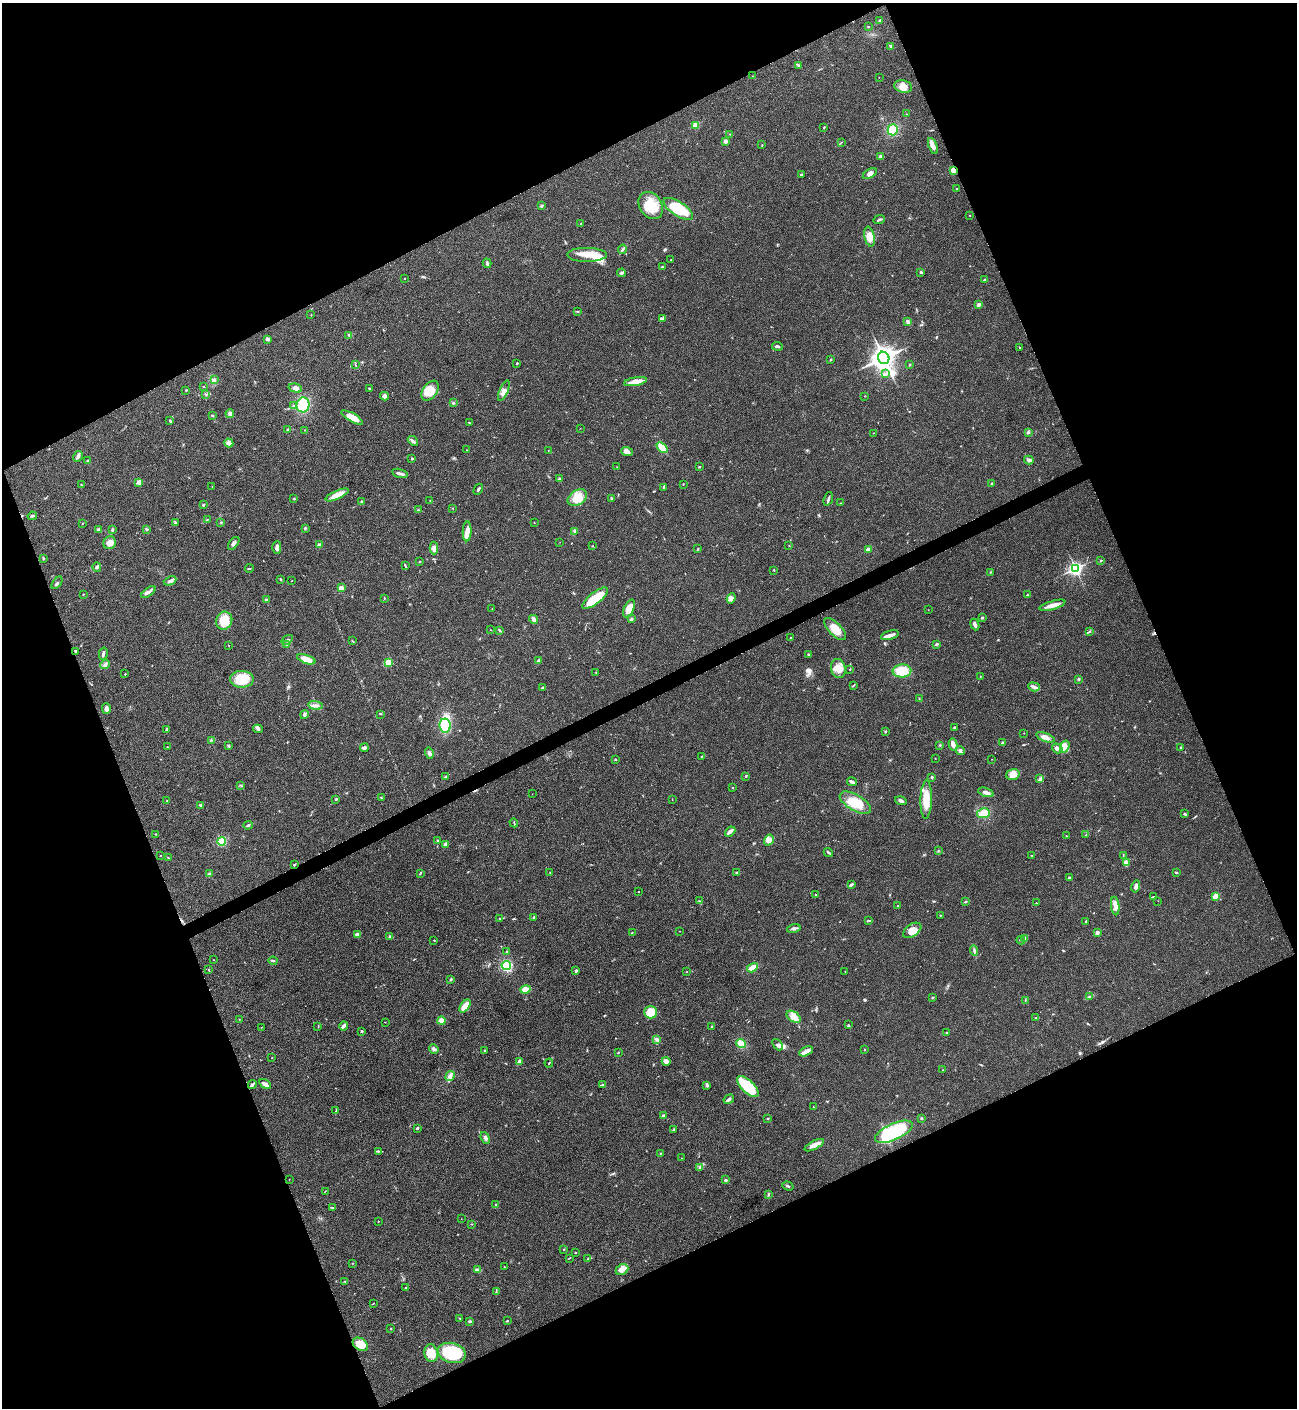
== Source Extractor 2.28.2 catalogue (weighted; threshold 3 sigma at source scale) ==
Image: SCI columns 288-5464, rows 3-5625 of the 5619 x 5631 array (HDU 1 of 3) = the unmasked area's bounding box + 8 px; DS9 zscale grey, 4 x 4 block average (1 PNG px = mean of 4 x 4 image px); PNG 1299 x 1410 px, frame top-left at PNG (2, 3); each listed source drawn as its Kron ellipse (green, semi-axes under 4 px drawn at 4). Shown black and unused: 44% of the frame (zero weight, under 3 of 4 exposures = <1% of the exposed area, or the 3 px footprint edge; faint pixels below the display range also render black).
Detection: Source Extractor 2.28.2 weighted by HDU 2 'WHT'. Background 0.0201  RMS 0.0039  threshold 0.0176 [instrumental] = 3 sigma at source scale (4.5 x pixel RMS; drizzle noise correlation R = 1.50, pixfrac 1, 0.05/0.05 arcsec/px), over >= 5 px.
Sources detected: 408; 1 too faint to see at this stretch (4 x 4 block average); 3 inside a brighter object's white glare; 3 cosmic-ray / hot-pixel residue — neither listed nor drawn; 6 coinciding with a brighter row at this scale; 15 inside a brighter listed object's ellipse — not listed separately; the other 380 listed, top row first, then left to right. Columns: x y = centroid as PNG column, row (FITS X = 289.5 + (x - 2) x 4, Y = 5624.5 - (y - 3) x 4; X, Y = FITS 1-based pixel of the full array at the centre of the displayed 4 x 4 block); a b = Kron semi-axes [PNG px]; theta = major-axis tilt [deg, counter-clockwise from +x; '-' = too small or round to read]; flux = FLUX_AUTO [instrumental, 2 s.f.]
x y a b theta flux
880 21 3 2 - 4.3
868 27 2 2 - 1.4
891 46 3 2 - 2.2
799 66 3 2 - 2
752 76 2 2 - 1.5
879 77 2 2 - 0.5
903 87 9 6 -10 18
907 114 2 2 - 0.73
696 125 2 2 - 54
824 128 3 2 - 1.6
893 130 5 5 - 33
730 134 2 2 - 1.1
725 141 3 3 - 5.3
842 142 2 2 - 0.81
762 145 2 2 - 0.99
933 146 8 4 -70 12
881 156 3 2 - 5.3
953 170 3 2 - 42
801 174 3 2 - 2.6
870 174 8 4 30 11
957 188 2 2 - 1.5
651 205 14 11 -56 59
541 206 2 2 - 9.8
678 209 17 7 -33 82
970 215 2 2 - 1.1
879 220 6 2 24 3.9
581 223 2 2 - 0.95
870 237 10 5 -78 22
622 249 5 2 - 3.4
587 255 20 7 0 37
671 260 2 2 - 1.4
487 263 5 2 - 4.7
662 267 2 2 - 2.5
921 272 2 2 - 7.2
622 273 4 3 - 3.9
404 278 2 2 - 1
985 280 3 2 - 2.1
979 304 3 3 - 4.6
578 311 3 2 - 1.9
311 315 2 2 - 1.1
662 318 3 2 - 3
908 321 3 3 - 5.9
349 335 2 2 - 1.4
268 339 3 3 - 5
777 346 5 2 - 3.9
1020 348 2 2 - 0.74
884 358 6 5 - 1700
830 360 3 2 - 1.6
517 363 2 2 - 1.4
355 365 3 2 - 1
910 365 3 2 - 1.5
886 374 4 2 - 4.1
214 380 4 2 - 3.2
635 382 12 3 10 29
203 387 2 2 - 0.85
295 388 7 4 -15 8.4
369 388 2 2 - 1.6
186 390 2 2 - 1.9
430 391 11 7 54 44
504 391 11 3 67 8.8
206 394 2 2 - 1.3
384 396 4 4 - 7.5
865 396 2 2 - 1.2
453 403 2 2 - 1.1
303 405 7 6 - 54
294 406 2 2 - 1.7
230 414 4 3 - 7.2
212 415 3 2 - 2.4
352 417 12 4 -29 32
170 421 3 2 - 2.7
469 423 2 2 - 1.1
580 428 2 2 - 0.49
288 430 2 2 - 8.5
305 430 2 2 - 0.56
873 433 2 2 - 0.73
1028 433 2 2 - 2.1
413 441 6 3 -41 5.3
229 443 4 3 - 5.6
662 447 6 4 -41 25
467 450 2 2 - 0.86
548 450 2 2 - 0.58
627 452 6 4 -22 13
78 456 6 3 59 7.2
412 459 2 2 - 2.4
1029 460 5 3 - 4.6
88 461 3 2 - 2.5
617 467 2 2 - 0.86
699 467 2 2 - 3.8
400 473 8 2 -15 6.3
559 479 2 2 - 3
139 482 2 2 - 35
683 484 2 2 - 0.97
991 484 2 2 - 1.5
81 485 2 2 - 1.1
212 486 2 2 - 0.74
663 488 3 2 - 1.7
478 489 6 2 59 4
337 495 12 4 24 25
577 498 10 7 33 40
611 498 2 2 - 1.9
294 499 2 2 - 0.76
828 499 7 2 72 4.7
430 500 2 2 - 0.72
362 502 3 2 - 3.6
841 503 2 2 - 0.74
203 505 3 2 - 2.2
453 508 2 2 - 0.83
418 510 3 2 - 1.7
32 516 5 2 - 3.3
207 519 2 2 - 1
175 522 3 2 - 1.9
221 522 3 2 - 2.2
82 523 2 2 - 1
534 523 2 2 - 0.92
305 528 3 2 - 1.7
99 530 3 2 - 2.2
112 530 4 2 - 2.1
147 530 2 2 - 1.1
467 531 10 4 88 15
574 531 4 2 - 2.4
560 542 2 2 - 0.48
110 543 6 6 - 11
234 543 7 3 52 6.1
319 545 4 3 - 4.3
789 545 2 2 - 0.9
593 546 2 2 - 1
277 547 6 3 -90 12
434 548 6 3 89 9.4
698 549 3 2 - 1.6
868 549 2 2 - 33
43 558 2 2 - 2
419 561 2 2 - 1.3
1101 561 2 2 - 4.7
405 565 4 2 - 1.9
97 567 4 3 - 3.7
249 568 4 2 - 1.5
1075 569 3 3 - 570
774 570 2 2 - 1.5
990 572 2 2 - 1.1
281 579 2 2 - 2.4
170 581 6 3 22 5.9
292 581 2 2 - 0.87
57 583 7 2 52 3.2
341 588 2 2 - 42
148 592 8 2 36 7
83 594 2 2 - 1.2
1027 595 2 2 - 0.74
595 598 15 5 38 84
731 598 5 4 - 7.1
266 599 3 2 - 1.8
384 599 2 2 - 0.71
1052 605 14 3 16 21
492 608 2 2 - 0.48
629 609 9 5 67 22
928 610 2 2 - 0.44
982 618 2 2 - 2.7
533 619 4 3 - 7.1
631 619 2 2 - 10
224 621 9 8 - 49
975 624 6 3 -65 6.2
835 629 14 6 -45 34
490 630 2 2 - 0.98
500 630 3 2 - 2.3
1089 632 2 2 - 1.3
890 635 9 3 16 14
790 638 3 2 - 0.83
287 640 6 2 34 3.1
352 641 2 2 - 0.68
937 644 2 2 - 11
287 645 2 2 - 1.3
229 646 2 2 - 0.82
76 651 3 2 - 2.7
103 654 6 3 77 4.9
808 654 3 2 - 1.9
306 659 9 4 -18 30
538 661 3 2 - 4.5
388 662 2 2 - 81
105 664 5 3 - 4.3
838 669 10 7 -74 22
850 669 2 2 - 1.3
902 671 9 6 2 58
596 673 2 2 - 1
125 674 2 2 - 2.3
980 676 2 2 - 0.73
242 679 12 8 -2 67
1079 679 2 2 - 2.2
853 685 2 2 - 0.8
543 687 3 2 - 3
1034 687 6 3 -19 6.3
919 698 2 2 - 0.89
315 705 7 2 -7 7.3
106 709 5 3 - 8.1
304 714 4 3 - 4.3
381 714 2 2 - 1.7
445 726 7 5 -82 56
954 728 2 2 - 2.9
166 729 3 2 - 2.2
258 729 5 2 - 2.8
885 732 2 2 - 1.3
1024 733 2 2 - 0.59
1045 737 9 4 -21 15
211 740 3 2 - 2
1003 743 2 2 - 13
953 744 6 3 -78 13
940 745 2 2 - 1.4
229 746 3 3 - 3.1
167 747 2 2 - 1.8
1065 747 6 4 72 23
1180 747 2 2 - 1
364 748 4 3 - 6.3
1057 748 5 4 - 8
960 751 4 3 - 3.9
429 753 6 3 -75 5.3
702 757 2 2 - 2
935 758 2 2 - 0.68
991 759 2 2 - 0.69
615 760 3 2 - 1.5
1013 775 7 5 17 21
746 776 2 2 - 1.5
446 777 4 2 - 2.4
932 777 2 2 - 3.4
1040 779 3 2 - 3.6
852 782 5 2 - 5.7
241 785 3 2 - 1.8
733 787 2 2 - 1.1
986 792 8 3 -20 9.1
532 794 2 2 - 0.46
381 797 2 2 - 1.2
336 799 3 2 - 2.5
672 799 2 2 - 0.61
926 800 19 5 89 39
166 801 2 2 - 1.1
901 801 6 3 -16 5.6
855 803 17 8 -30 44
201 805 4 2 - 2.9
983 813 6 5 - 19
1184 813 3 2 - 1.9
514 823 4 2 - 1.8
248 825 4 2 - 3.4
730 831 6 2 40 10
156 834 2 2 - 1.1
1086 835 2 2 - 0.75
1066 836 2 2 - 0.9
769 840 6 4 55 13
221 841 4 4 - 44
437 841 2 2 - 1.8
445 844 3 2 - 9.6
938 851 2 2 - 1.2
828 852 5 2 - 2.7
160 855 2 2 - 1.1
1032 855 2 2 - 1.1
1123 855 3 2 - 1.5
168 858 2 2 - 1.3
1126 863 3 2 - 1.8
294 865 3 2 - 1.9
550 872 2 2 - 0.68
737 872 4 2 - 2.8
1176 872 3 2 - 2.2
420 873 3 2 - 2.2
209 874 4 2 - 2.3
1069 878 2 2 - 3.1
851 884 4 2 - 5.7
1136 887 6 3 75 6.8
638 892 2 2 - 1.3
816 895 2 2 - 1.1
1153 897 3 2 - 1.7
1215 897 2 2 - 17
699 901 2 2 - 1.2
1158 901 2 2 - 0.59
965 902 3 2 - 2.4
1036 903 2 2 - 1.1
897 905 2 2 - 1.2
1115 906 9 4 -84 16
940 915 2 2 - 1.1
534 917 2 2 - 2.8
499 918 2 2 - 1.1
868 921 3 2 - 2.6
1086 922 3 2 - 3.1
794 928 7 2 15 4.8
912 930 10 6 35 23
680 931 2 2 - 0.49
632 932 2 2 - 0.75
1097 933 2 2 - 18
357 935 3 3 - 13
390 937 4 2 - 2.8
1025 939 2 2 - 0.8
434 940 2 2 - 1.2
1021 940 4 2 - 2.7
974 950 5 2 - 3.4
507 952 4 2 - 2.6
213 960 2 2 - 0.72
273 961 4 2 - 3.3
506 965 4 4 - 70
752 968 6 3 30 24
209 970 3 2 - 1.4
576 971 3 2 - 3.3
845 971 2 2 - 0.77
687 972 2 2 - 0.7
451 979 2 2 - 1
525 989 5 4 - 15
1089 997 4 2 - 3.8
932 998 2 2 - 1.1
1025 1000 2 2 - 0.78
465 1006 7 3 53 31
651 1012 6 6 - 34
794 1017 8 5 -34 15
1036 1018 2 2 - 0.85
239 1019 2 2 - 0.79
441 1021 4 4 - 22
385 1022 2 2 - 0.61
848 1025 3 2 - 1.6
318 1026 2 2 - 0.91
343 1026 4 2 - 8.5
712 1026 2 2 - 2.4
261 1027 2 2 - 0.85
362 1031 2 2 - 2.9
946 1033 2 2 - 2.4
657 1039 3 3 - 3.7
741 1043 5 4 - 19
778 1045 6 3 -48 7.3
434 1049 5 4 - 5.2
484 1050 2 2 - 0.91
865 1050 2 2 - 1.2
806 1051 7 4 27 13
618 1053 2 2 - 1.5
272 1057 2 2 - 0.92
519 1061 3 3 - 3.9
666 1061 4 3 - 14
549 1063 4 2 - 2
942 1070 2 2 - 0.65
450 1076 5 3 - 7.7
265 1084 6 3 -30 7.7
252 1085 4 2 - 5.5
602 1085 4 2 - 2.4
707 1085 3 3 - 4.2
748 1086 14 6 -44 110
729 1099 5 2 - 6.6
813 1107 2 2 - 0.83
336 1111 2 2 - 0.87
663 1116 2 2 - 9.2
921 1118 3 2 - 2.3
768 1119 2 2 - 2
417 1128 2 2 - 3.7
674 1130 3 2 - 2.9
894 1132 20 8 24 200
485 1138 6 3 -69 5.8
814 1145 10 4 27 13
378 1151 3 2 - 1.2
660 1154 3 2 - 0.79
682 1158 2 2 - 0.66
699 1167 2 2 - 1.3
289 1179 2 2 - 0.63
726 1180 2 2 - 3.7
788 1186 6 2 -18 2.9
325 1191 2 2 - 0.9
768 1195 3 2 - 2.5
495 1204 3 2 - 1.5
333 1208 3 2 - 1.9
461 1219 2 2 - 0.49
378 1221 2 2 - 0.83
471 1224 2 2 - 0.87
564 1250 2 2 - 3.1
575 1252 2 2 - 3.2
569 1258 2 2 - 1.2
588 1259 3 2 - 2.5
352 1263 2 2 - 0.71
504 1267 2 2 - 0.94
478 1270 4 3 - 8.7
622 1270 7 5 26 11
345 1281 3 2 - 1.5
406 1288 2 2 - 1.2
496 1292 4 2 - 2.5
373 1303 2 2 - 0.78
460 1318 2 2 - 0.8
470 1321 4 2 - 2.9
507 1321 3 2 - 1.7
391 1329 2 2 - 1.3
360 1344 8 6 -33 32
431 1353 9 6 -79 37
452 1353 14 10 -15 160
Overlapping masked pixels (flux is a lower limit): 1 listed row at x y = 953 170
Diffuse or blended objects may show on this block-average render without a row.